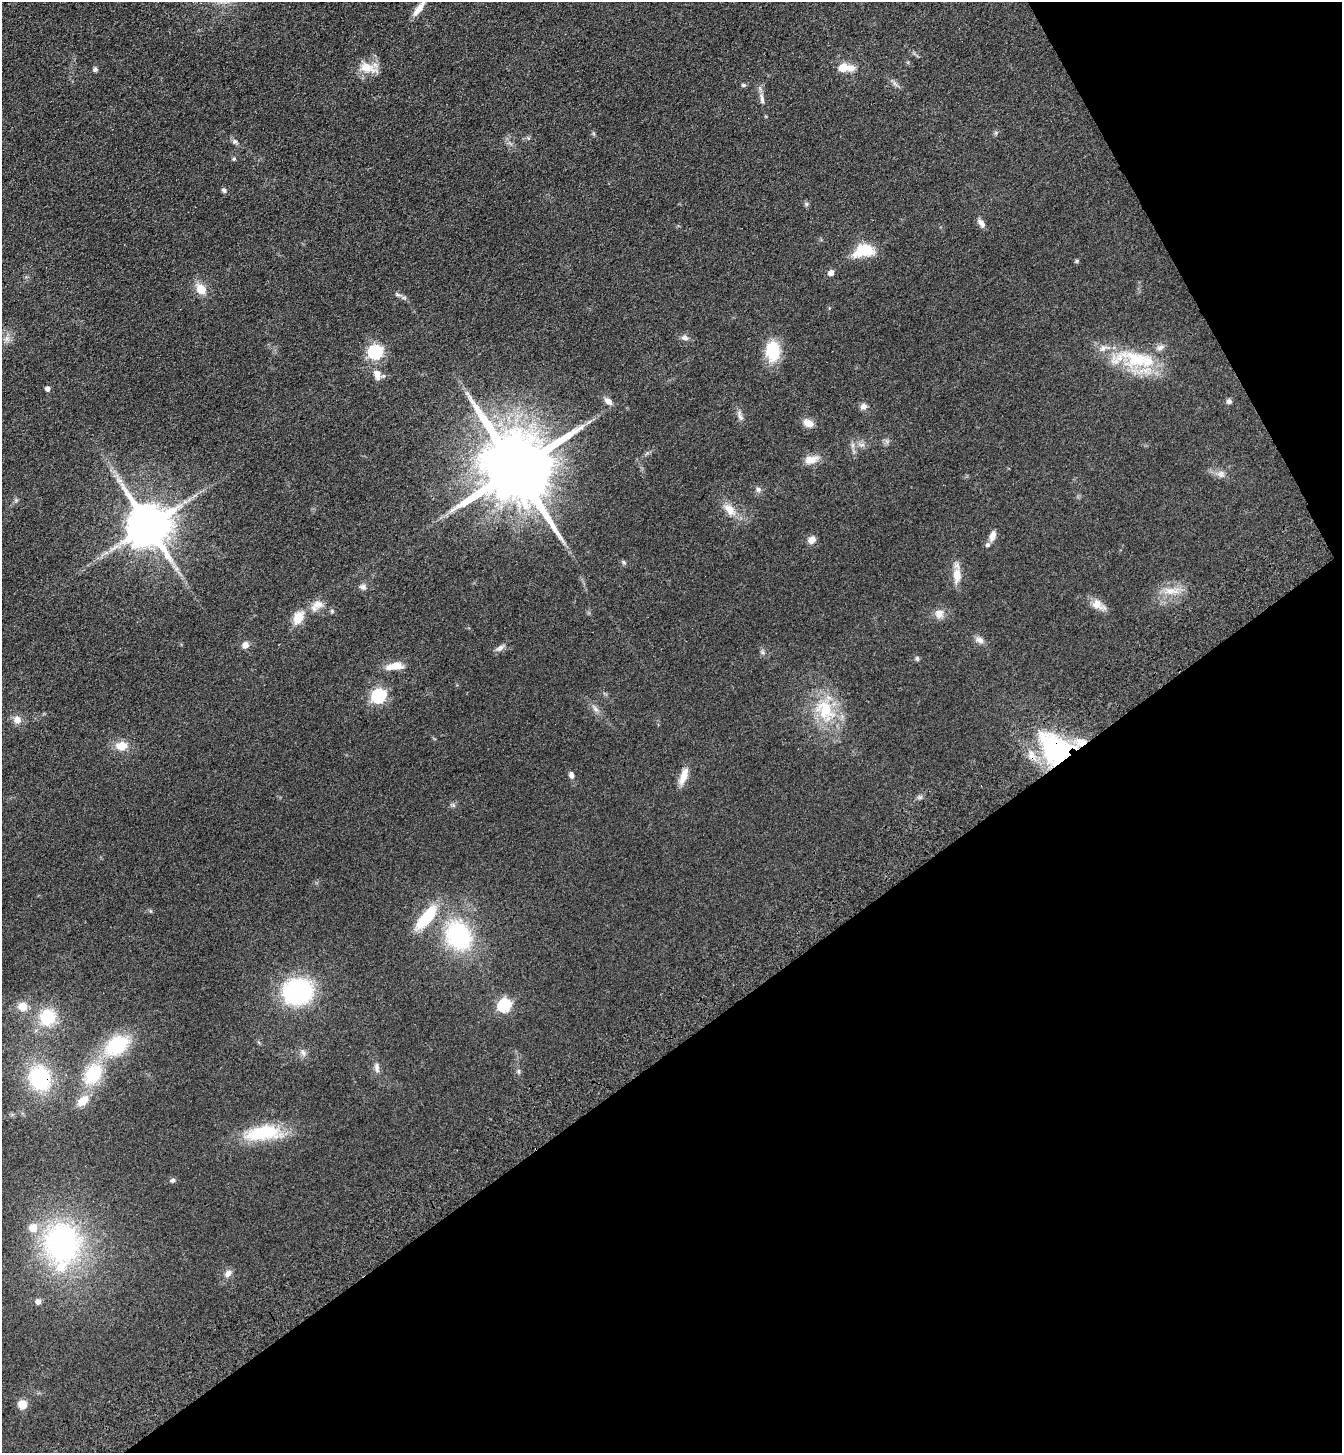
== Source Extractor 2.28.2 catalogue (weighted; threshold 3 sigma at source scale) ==
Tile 12 of 4 x 4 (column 4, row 3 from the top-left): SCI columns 4253-5592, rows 1557-3007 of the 5960 x 6015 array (HDU 1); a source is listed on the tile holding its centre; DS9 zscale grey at full resolution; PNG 1344 x 1455 px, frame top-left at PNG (2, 2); no overlay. Shown black and unused: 33% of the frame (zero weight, under 3 of 4 exposures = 6% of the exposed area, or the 3 px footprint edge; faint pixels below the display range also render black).
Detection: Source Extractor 2.28.2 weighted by HDU 2 'WHT'; one run over the whole footprint, this tile lists its part. Background 0.0996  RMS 0.0094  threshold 0.0421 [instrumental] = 3 sigma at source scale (4.5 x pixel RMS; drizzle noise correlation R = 1.50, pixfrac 1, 0.05/0.05 arcsec/px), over >= 5 px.
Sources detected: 94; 1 long thin detection or spike segment (spike, bleed or trail) — not listed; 9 inside a brighter listed object's ellipse — not listed separately; the other 84 listed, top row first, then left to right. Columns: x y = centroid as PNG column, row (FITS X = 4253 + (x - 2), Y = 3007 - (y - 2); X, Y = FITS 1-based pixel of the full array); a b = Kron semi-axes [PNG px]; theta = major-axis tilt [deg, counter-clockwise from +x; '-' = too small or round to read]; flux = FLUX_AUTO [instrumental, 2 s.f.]
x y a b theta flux
419 8 25 7 55 11
367 68 26 12 -17 16
846 68 25 10 -1 14
95 69 6 6 - 2.1
895 84 10 4 -48 2.8
743 85 7 5 13 1.5
762 99 17 6 -80 5
996 133 6 4 -72 1.3
235 141 7 6 - 2.2
234 159 5 5 - 1.4
224 190 7 6 - 2.1
806 204 6 6 - 1.7
981 223 13 6 -53 4.5
864 250 25 14 14 27
1077 261 5 5 - 1.6
831 273 5 5 - 6.1
201 289 14 11 -55 13
398 295 11 4 -9 2.3
685 338 11 7 -15 3.6
7 339 9 7 -89 4.2
772 350 18 13 90 44
376 352 7 6 - 160
1136 359 41 27 -6 55
377 375 16 10 -69 7.9
48 388 5 5 - 4.2
608 401 12 7 -43 5.3
1229 401 7 6 - 2.5
863 406 9 8 - 3.9
740 416 17 6 -72 4.2
808 423 14 10 -18 7.3
861 445 11 6 -9 4.4
811 460 19 10 16 11
516 469 23 17 -57 12000
1221 474 11 10 - 5.3
758 489 8 8 - 3
16 500 6 5 - 1.6
730 510 20 11 -46 13
149 525 13 12 - 4200
992 536 12 7 72 6.5
812 540 9 8 - 6.5
106 553 7 4 19 2.5
624 562 7 5 -66 1.6
957 575 20 10 89 12
363 587 9 7 -9 3.6
1171 591 28 10 1 15
318 604 15 12 12 9.4
1098 605 22 11 -33 9.7
332 611 6 5 - 1.5
939 614 13 12 - 7.3
298 618 15 10 62 15
979 640 12 8 -26 4.9
245 645 9 8 - 5
500 648 14 6 35 4.1
762 652 8 5 -37 2
917 659 7 5 -86 1.7
394 666 22 8 7 14
379 696 7 6 - 180
595 709 10 6 -38 3.8
825 710 39 26 -63 49
17 719 11 10 - 6.9
121 746 14 11 5 13
1056 749 45 33 -45 110
571 775 9 6 -78 3.4
683 776 23 8 68 11
920 797 6 6 - 2.1
426 918 37 12 50 36
458 935 28 23 -60 110
297 991 23 20 12 150
505 1005 6 6 - 130
22 1006 11 9 -24 11
47 1017 20 18 58 38
117 1045 26 17 34 65
303 1053 11 7 -48 3.9
377 1067 14 7 -85 4.4
519 1071 7 6 - 2
93 1074 26 19 56 49
40 1078 28 23 -65 79
83 1101 16 10 42 13
263 1133 49 18 6 49
172 1180 7 6 - 2.3
62 1243 51 46 -82 190
228 1273 11 8 46 5
38 1301 7 7 - 3.7
22 1404 9 9 - 10
Overlapping masked pixels (flux is a lower limit): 2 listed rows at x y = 1056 749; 40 1078
Isophote crosses this tile's border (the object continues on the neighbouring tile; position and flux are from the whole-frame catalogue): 1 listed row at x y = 419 8